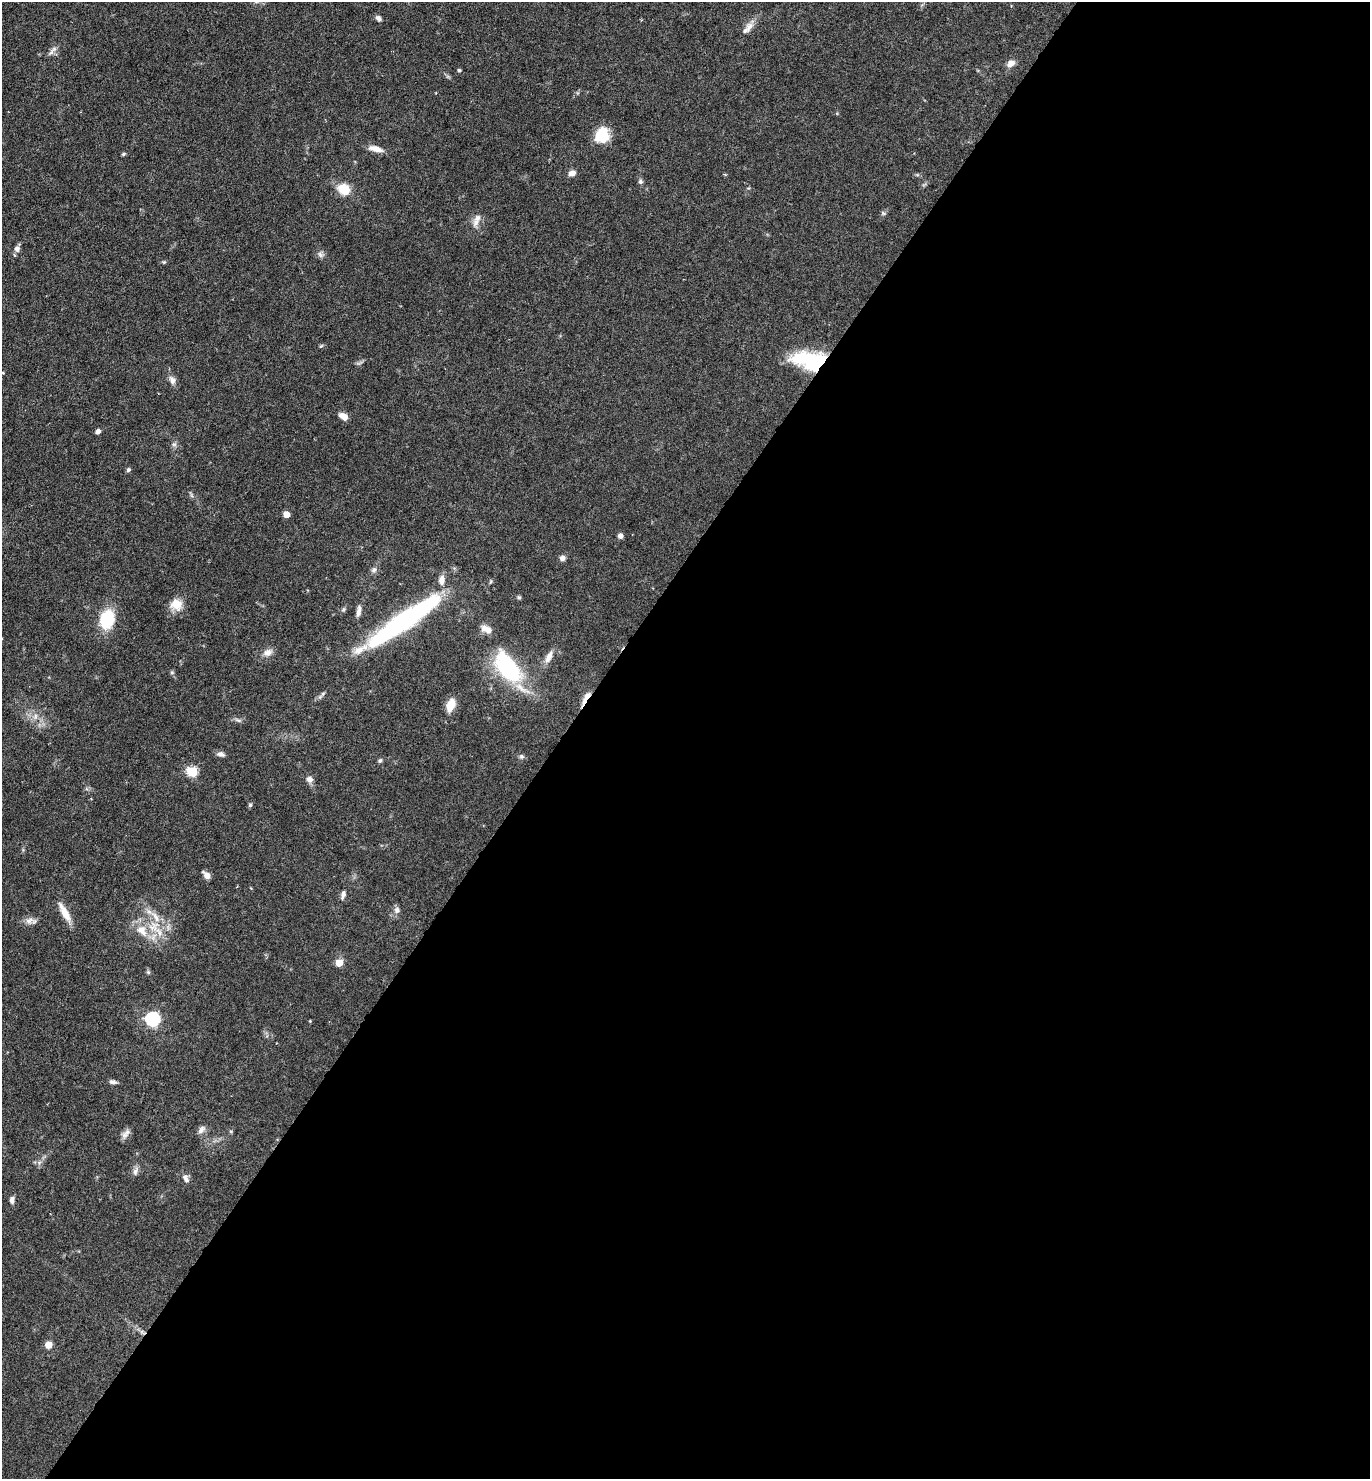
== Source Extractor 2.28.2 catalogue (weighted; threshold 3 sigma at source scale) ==
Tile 12 of 4 x 4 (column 4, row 3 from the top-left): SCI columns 4396-5763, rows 1479-2955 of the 5915 x 5909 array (HDU 1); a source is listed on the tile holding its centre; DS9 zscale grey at full resolution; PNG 1372 x 1481 px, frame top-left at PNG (2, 2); no overlay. Shown black and unused: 59% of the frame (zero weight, under 4 of 7 exposures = <1% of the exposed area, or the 3 px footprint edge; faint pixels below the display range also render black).
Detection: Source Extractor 2.28.2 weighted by HDU 2 'WHT'; one run over the whole footprint, this tile lists its part. Background 0.0575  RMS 0.0029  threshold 0.0117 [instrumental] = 3 sigma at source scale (4.09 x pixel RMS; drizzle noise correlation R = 1.36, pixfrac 0.8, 0.05/0.05 arcsec/px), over >= 5 px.
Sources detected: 74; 1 inside a brighter object's white glare — not listed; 4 inside a brighter listed object's ellipse — not listed separately; the other 69 listed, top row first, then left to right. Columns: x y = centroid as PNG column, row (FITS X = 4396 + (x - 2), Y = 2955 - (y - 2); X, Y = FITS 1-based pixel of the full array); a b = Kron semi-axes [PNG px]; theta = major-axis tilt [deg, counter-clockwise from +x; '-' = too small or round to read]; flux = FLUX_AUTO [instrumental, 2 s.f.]
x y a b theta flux
378 18 7 5 -45 0.87
749 27 16 9 59 2
54 49 10 6 37 1
1011 63 9 7 42 1.7
459 70 4 4 - 0.48
602 135 17 15 79 6.7
376 149 16 7 -14 2.5
123 154 4 4 - 0.47
572 173 8 6 18 1.5
640 182 6 5 - 0.62
344 189 12 10 -44 6.2
883 213 6 5 - 0.47
477 218 15 8 54 1.8
17 249 7 6 - 1.2
320 255 9 6 -49 0.85
164 262 5 5 - 0.31
321 346 6 4 44 0.33
810 360 37 18 -7 20
3 373 4 3 - 0.22
172 380 12 8 -63 1.3
343 416 10 6 -30 2.1
98 431 6 5 - 0.88
174 444 6 6 - 0.65
128 470 6 5 - 0.49
286 514 5 4 - 3.6
620 536 5 5 - 1.3
562 558 7 6 - 0.98
374 570 8 7 - 0.85
442 580 12 8 84 1.9
490 582 6 3 70 0.32
519 597 6 4 -67 0.41
176 604 14 14 - 3.8
359 611 15 5 81 1.3
107 620 13 10 75 17
404 621 78 16 35 53
488 630 10 8 -59 1.9
268 652 13 9 26 1.7
549 657 18 7 66 2.1
507 667 38 19 -54 27
172 672 5 5 - 0.4
323 693 7 4 46 0.53
586 698 22 5 60 2.4
450 705 11 7 71 5
35 716 9 5 72 1
238 720 11 4 -24 0.64
221 754 10 6 -12 0.99
522 756 6 6 - 0.6
380 761 7 5 49 0.48
192 772 5 5 - 18
309 779 9 8 - 1.2
250 805 5 5 - 0.44
206 875 10 5 -48 1.4
343 895 12 5 78 0.93
397 910 9 7 88 0.99
65 913 28 8 -61 3.6
29 920 14 7 23 1.5
153 926 18 16 46 6.9
339 963 5 5 - 5
148 972 6 4 -46 0.39
152 1019 6 6 - 54
310 1021 4 4 - 0.21
112 1082 9 5 -7 0.84
201 1130 12 6 55 1.2
125 1135 10 8 89 1.3
135 1171 14 6 69 1.1
186 1178 11 7 -53 1.2
12 1200 10 6 82 0.88
142 1332 10 4 -37 0.94
48 1345 6 6 - 2.8
Overlapping masked pixels (flux is a lower limit): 3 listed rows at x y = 810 360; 586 698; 142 1332